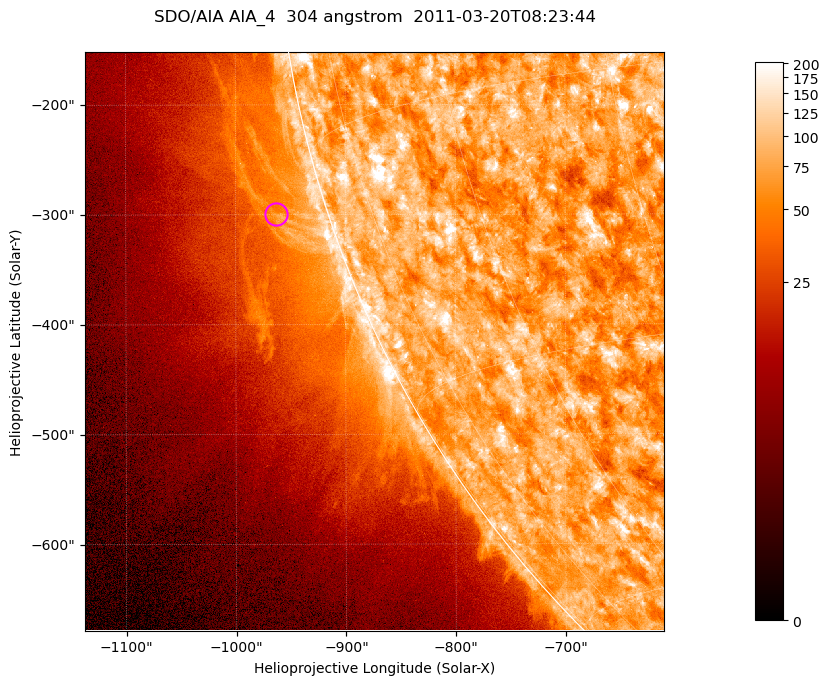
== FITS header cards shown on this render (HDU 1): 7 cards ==
TELESCOP= 'SDO/AIA '           / For AIA: SDO/AIA
INSTRUME= 'AIA_4   '           / For AIA: AIA_ATA1, AIA_ATA2, AIA_ATA3 or AIA_AT
WAVELNTH=                  304 / [angstrom] Wavelength
WAVEUNIT= 'angstrom'           / Wavelength unit: angstrom
DATE-OBS= '2011-03-20T08:23:44.123' / [ISO] Date when observation started; ISO 8
CTYPE1  = 'HPLN-TAN'           / CTYPE1; Typically HPLN
CTYPE2  = 'HPLT-TAN'           / CTYPE2; Typically HPLT

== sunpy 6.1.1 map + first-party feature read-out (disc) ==
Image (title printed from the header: SDO/AIA AIA_4  304 angstrom  2011-03-20T08:23:44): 878 x 878 px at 0.6 arcsec/px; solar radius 964 arcsec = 1605 px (partial field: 4.4% of the solar disc is inside the frame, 46% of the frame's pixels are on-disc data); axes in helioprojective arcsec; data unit not stated in the header (colour bar unlabelled)
Orientation: roll -0.132 deg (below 1 deg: not rotated)
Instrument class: DISC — disc imager (sunpy class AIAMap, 304 A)
Bright regions (active regions / flare kernels): reference = the on-disc median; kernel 7 px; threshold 5 sigma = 122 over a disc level ~75.2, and >= 1.15x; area >= 770 px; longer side >= 11 px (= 6.6 arcsec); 0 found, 0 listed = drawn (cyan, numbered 1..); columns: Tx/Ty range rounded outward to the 2 arcsec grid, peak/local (2 s.f.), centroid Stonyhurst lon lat
Off-limb structures (1.02-1.3 R_sun): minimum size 385 px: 3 found; the strongest spans PA ~100..110 deg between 1.02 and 1.07 R_sun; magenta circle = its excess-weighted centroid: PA ~105 deg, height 1.05 R_sun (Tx ~-964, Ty ~-300 arcsec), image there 1.6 x the reference